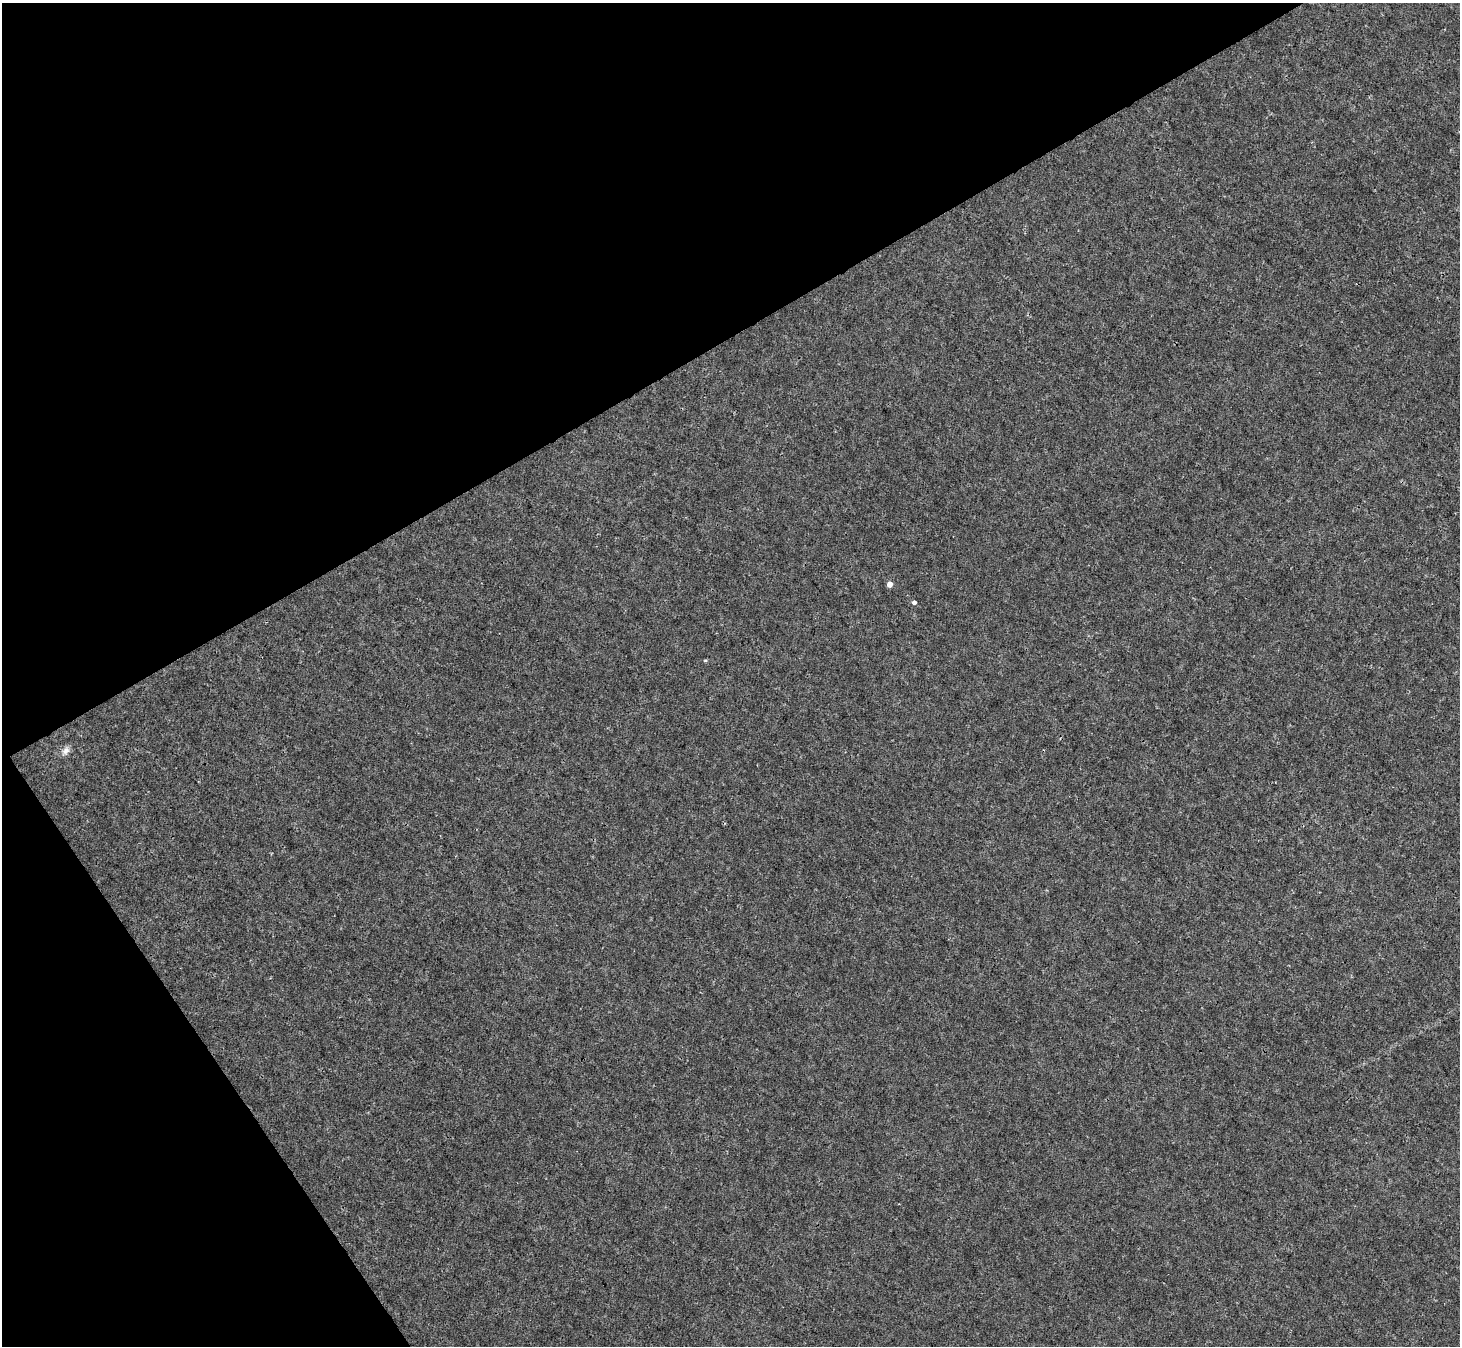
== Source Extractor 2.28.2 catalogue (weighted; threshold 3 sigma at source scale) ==
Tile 5 of 4 x 4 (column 1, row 2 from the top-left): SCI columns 3-1460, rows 2981-4324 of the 5832 x 5824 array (HDU 1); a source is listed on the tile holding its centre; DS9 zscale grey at full resolution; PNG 1462 x 1348 px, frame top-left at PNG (2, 3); no overlay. Shown black and unused: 32% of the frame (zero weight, under 3 of 4 exposures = <1% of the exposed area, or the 3 px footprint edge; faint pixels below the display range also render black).
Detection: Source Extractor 2.28.2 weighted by HDU 2 'WHT'; one run over the whole footprint, this tile lists its part. Background 6.02e-04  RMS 0.0023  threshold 0.0104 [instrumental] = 3 sigma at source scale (4.5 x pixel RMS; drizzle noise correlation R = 1.50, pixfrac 1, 0.05/0.05 arcsec/px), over >= 5 px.
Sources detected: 3; all 3 listed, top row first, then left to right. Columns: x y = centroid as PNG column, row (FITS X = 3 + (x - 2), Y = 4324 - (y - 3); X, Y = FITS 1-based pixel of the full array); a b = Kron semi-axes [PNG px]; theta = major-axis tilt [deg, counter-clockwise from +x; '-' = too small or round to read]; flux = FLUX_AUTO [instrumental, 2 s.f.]
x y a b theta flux
890 584 4 4 - 2
914 602 4 4 - 0.72
66 751 11 8 50 1.1